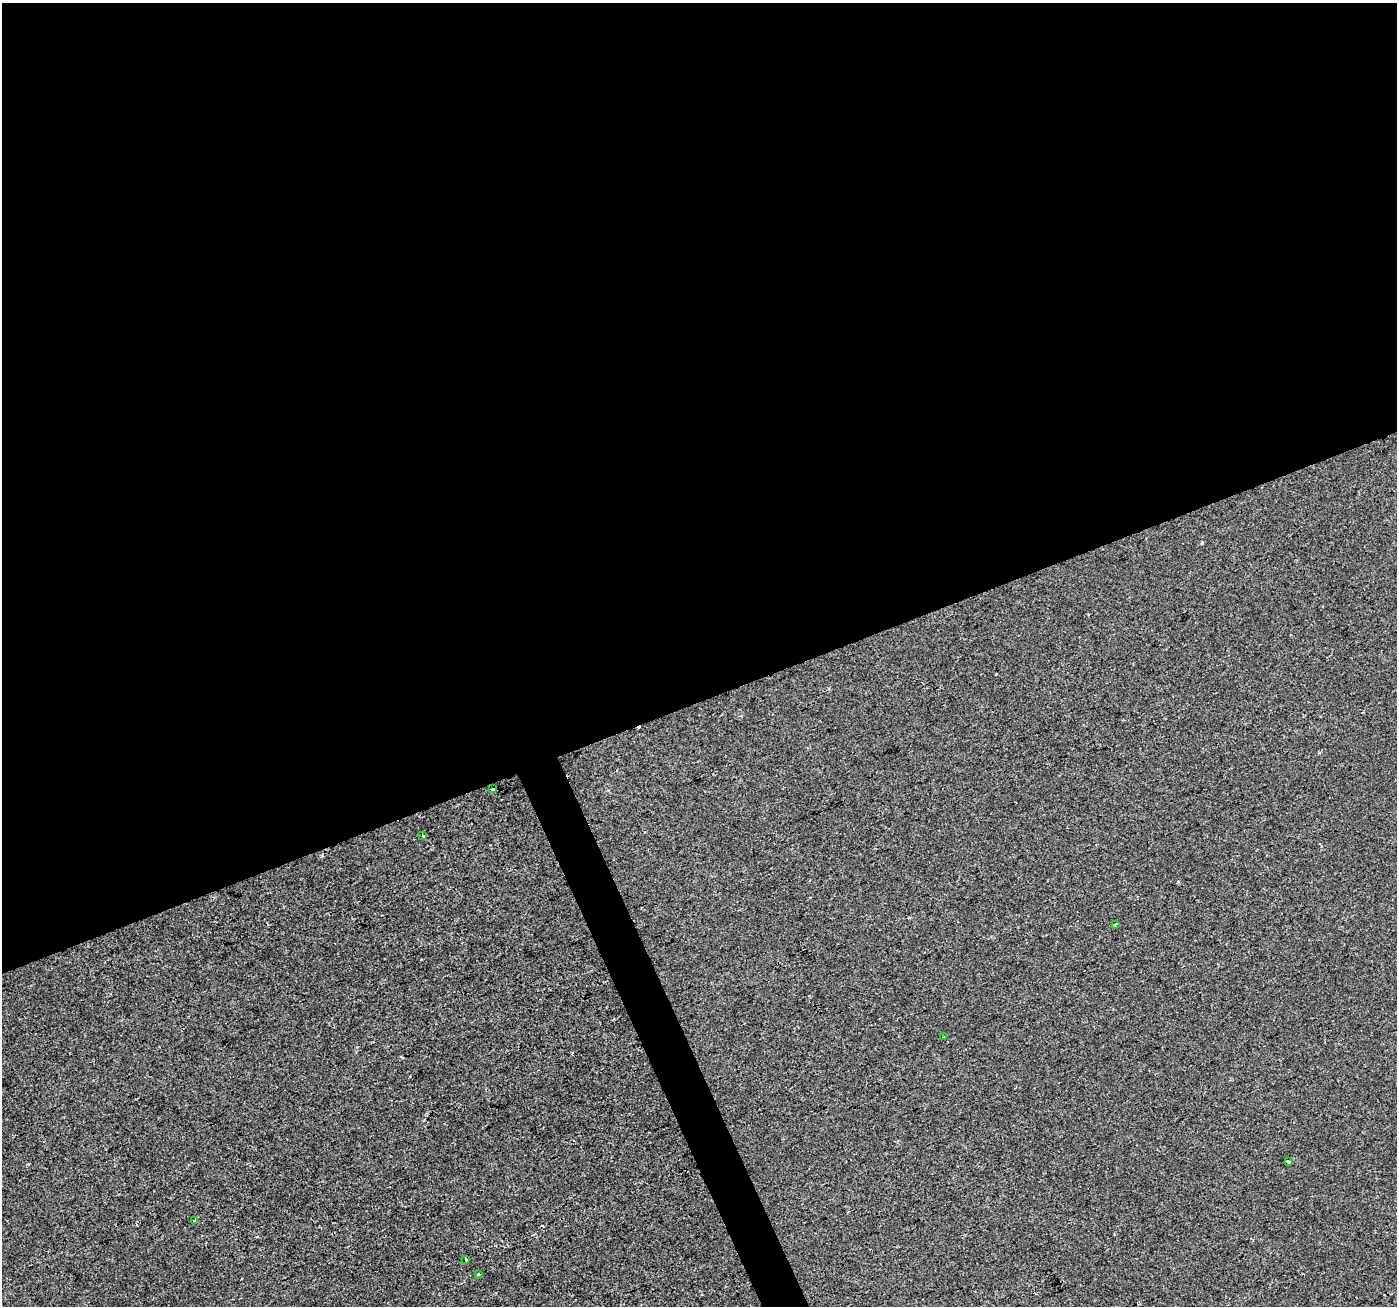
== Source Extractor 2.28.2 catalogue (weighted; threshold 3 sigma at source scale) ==
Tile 2 of 4 x 4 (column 2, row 1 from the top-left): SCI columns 1398-2792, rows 4050-5353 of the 5583 x 5434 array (HDU 1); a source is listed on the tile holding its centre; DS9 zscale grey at full resolution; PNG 1399 x 1308 px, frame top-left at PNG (2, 3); each listed source drawn as its Kron ellipse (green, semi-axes under 4 px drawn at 4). Shown black and unused: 55% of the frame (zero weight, under 2 of 3 exposures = <1% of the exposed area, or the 3 px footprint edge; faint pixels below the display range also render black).
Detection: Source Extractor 2.28.2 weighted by HDU 2 'WHT'; one run over the whole footprint, this tile lists its part. Background -2.91e-04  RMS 0.0028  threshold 0.0126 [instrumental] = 3 sigma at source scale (4.5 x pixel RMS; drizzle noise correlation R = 1.50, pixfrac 1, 0.0396/0.0396 arcsec/px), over >= 5 px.
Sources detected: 12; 4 cosmic-ray / hot-pixel residue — neither listed nor drawn; the other 8 listed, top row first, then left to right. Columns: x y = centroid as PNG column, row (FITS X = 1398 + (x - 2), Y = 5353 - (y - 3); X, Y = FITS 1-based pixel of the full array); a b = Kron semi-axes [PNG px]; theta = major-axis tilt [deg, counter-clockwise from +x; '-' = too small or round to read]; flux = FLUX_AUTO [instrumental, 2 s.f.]
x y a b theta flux
493 788 3 3 - 11
423 836 3 3 - 1.6
1115 924 4 3 - 0.38
944 1037 2 2 - 0.21
1288 1162 4 3 - 0.39
195 1220 4 3 - 0.41
466 1259 4 3 - 0.51
478 1274 3 3 - 0.35